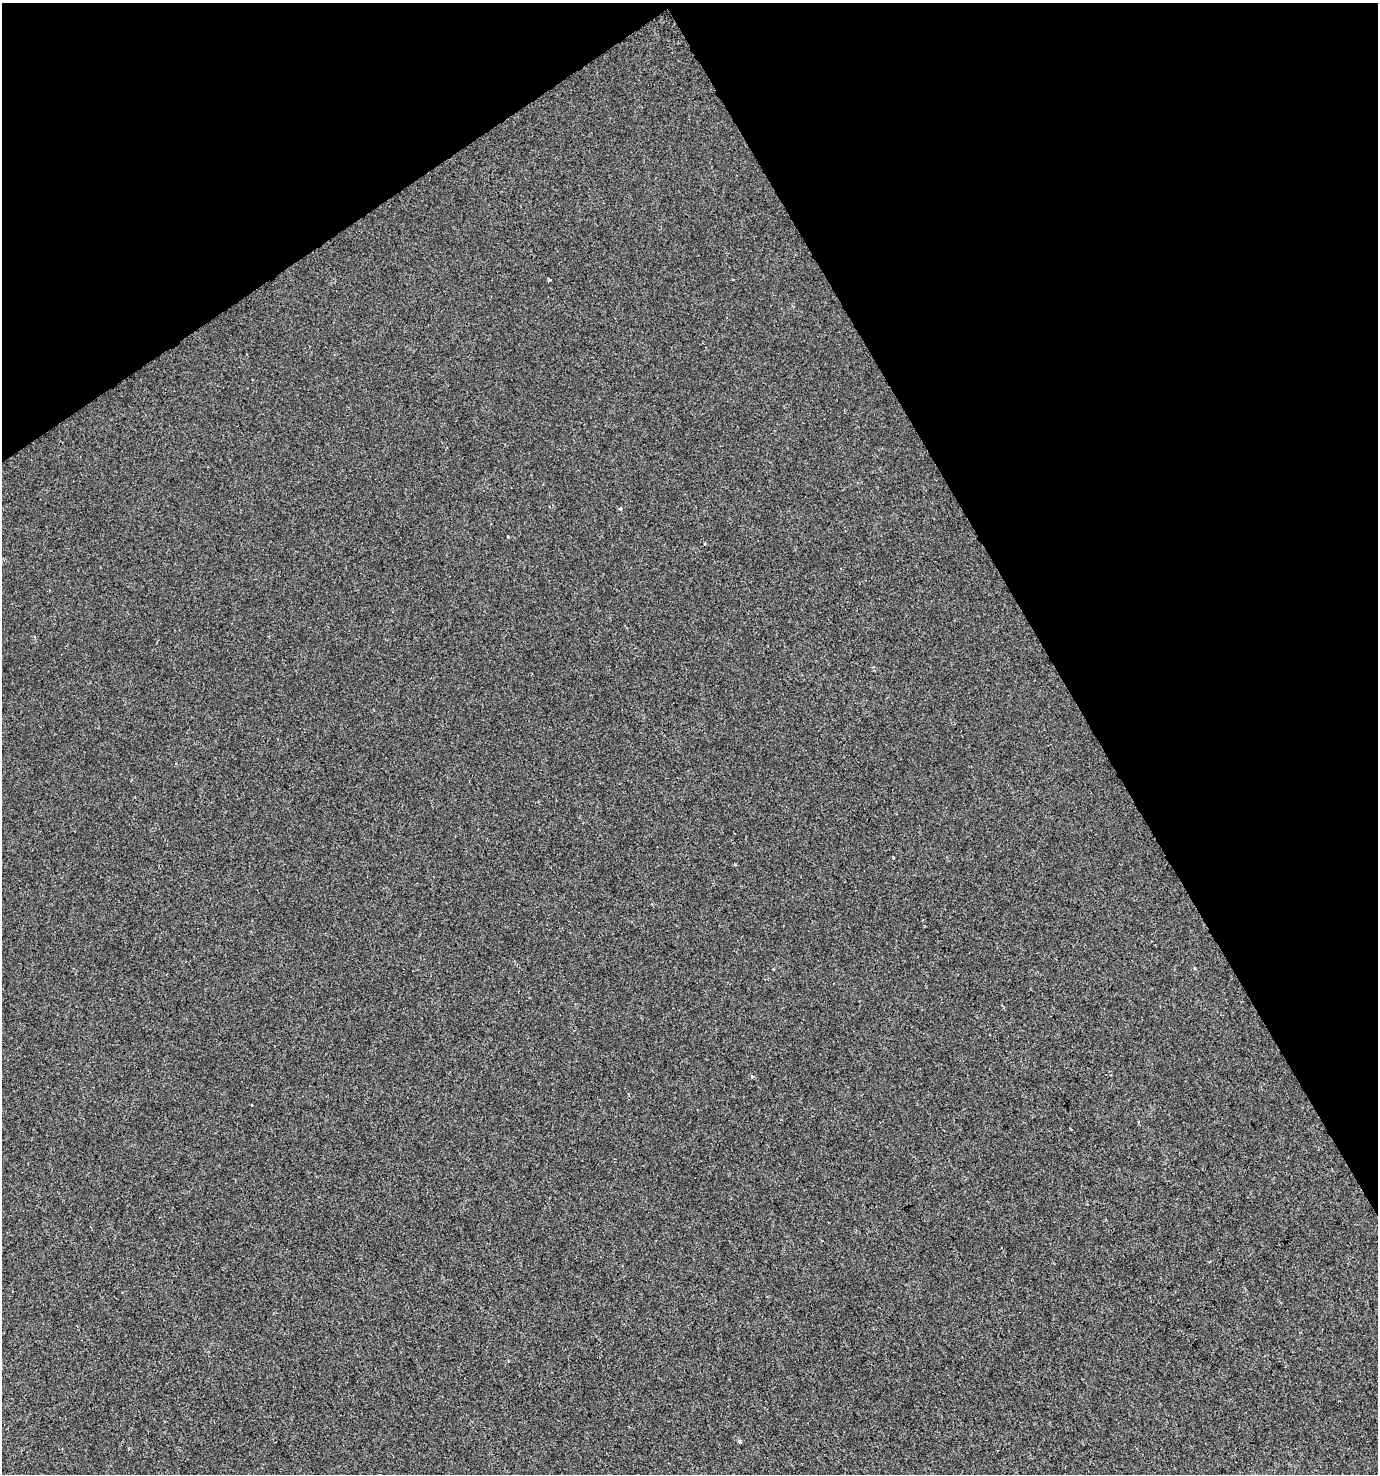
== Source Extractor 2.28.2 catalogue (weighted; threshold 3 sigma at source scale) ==
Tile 3 of 4 x 4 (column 3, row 1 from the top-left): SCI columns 2872-4247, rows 4421-5892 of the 5803 x 5892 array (HDU 1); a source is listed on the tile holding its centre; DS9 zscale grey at full resolution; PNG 1380 x 1476 px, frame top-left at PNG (2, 3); no overlay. Shown black and unused: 29% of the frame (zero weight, under 2 of 3 exposures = <1% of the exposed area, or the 3 px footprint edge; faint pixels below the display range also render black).
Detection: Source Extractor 2.28.2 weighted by HDU 2 'WHT'; one run over the whole footprint, this tile lists its part. Background 5.08e-05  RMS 0.0042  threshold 0.0189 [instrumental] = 3 sigma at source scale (4.5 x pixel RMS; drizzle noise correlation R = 1.50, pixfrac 1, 0.0396/0.0396 arcsec/px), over >= 5 px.
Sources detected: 4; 1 cosmic-ray / hot-pixel residue — not listed; the other 3 listed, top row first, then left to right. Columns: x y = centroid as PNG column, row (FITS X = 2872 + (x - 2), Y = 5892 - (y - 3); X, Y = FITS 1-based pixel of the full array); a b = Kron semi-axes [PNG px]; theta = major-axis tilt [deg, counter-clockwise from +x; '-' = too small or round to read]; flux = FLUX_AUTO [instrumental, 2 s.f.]
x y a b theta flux
549 280 4 3 - 1.5
252 1105 3 2 - 0.33
739 1441 5 4 - 0.71